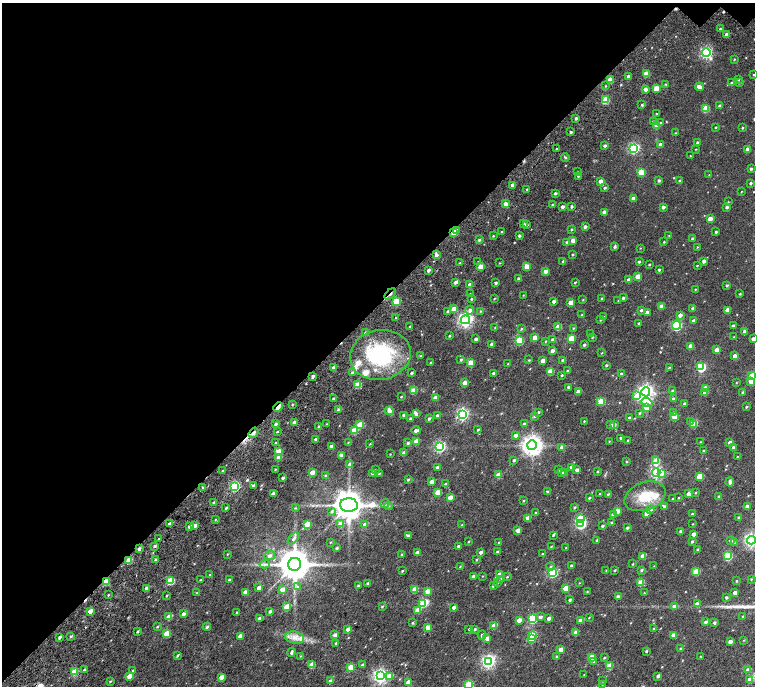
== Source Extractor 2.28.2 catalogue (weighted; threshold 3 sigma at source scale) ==
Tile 2 of 4 x 4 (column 2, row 1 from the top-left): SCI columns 1684-3188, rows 4588-5955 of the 6374 x 6374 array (HDU 1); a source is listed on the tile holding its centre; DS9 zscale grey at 2 x 2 block average (1 PNG px = mean of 2 x 2 image px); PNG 757 x 688 px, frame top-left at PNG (2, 3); each listed source drawn as its Kron ellipse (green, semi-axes under 4 px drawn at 4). Shown black and unused: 45% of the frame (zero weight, under 4 of 7 exposures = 11% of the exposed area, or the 3 px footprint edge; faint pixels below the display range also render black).
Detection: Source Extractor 2.28.2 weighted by HDU 2 'WHT'; one run over the whole footprint, this tile lists its part. Background 0.0185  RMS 0.0056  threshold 0.0229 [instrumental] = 3 sigma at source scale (4.09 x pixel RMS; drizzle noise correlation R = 1.36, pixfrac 0.8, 0.0396/0.0396 arcsec/px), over >= 5 px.
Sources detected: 558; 1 inside a brighter object's white glare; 6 cosmic-ray / hot-pixel residue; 1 long thin detection or spike segment (spike, bleed or trail) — neither listed nor drawn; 10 inside a brighter listed object's ellipse — not listed separately; of the other 540, all 500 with FLUX_AUTO >= 0.569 (the completeness limit of this list) listed and drawn (40 fainter detections not listed), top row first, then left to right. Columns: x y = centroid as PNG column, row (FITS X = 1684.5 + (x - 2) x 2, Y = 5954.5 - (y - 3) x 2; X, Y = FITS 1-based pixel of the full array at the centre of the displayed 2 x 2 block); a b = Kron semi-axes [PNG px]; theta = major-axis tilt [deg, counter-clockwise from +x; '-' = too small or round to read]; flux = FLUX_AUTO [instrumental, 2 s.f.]
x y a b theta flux
720 29 3 2 - 1.7
726 35 3 2 - 8.9
706 52 4 4 - 190
734 59 2 2 - 0.88
646 74 3 3 - 16
753 74 2 2 - 0.7
628 76 3 2 - 5.7
610 80 3 3 - 15
738 80 2 2 - 0.79
731 83 3 2 - 1.8
739 83 3 2 - 1
666 84 3 2 - 1
606 86 2 2 - 0.78
699 87 4 3 - 6.9
656 88 3 3 - 21
645 89 3 2 - 5.2
606 100 3 3 - 34
642 105 3 2 - 1.4
720 106 3 3 - 3.1
706 108 3 3 - 27
656 114 2 2 - 0.91
576 118 3 2 - 2.1
653 121 3 3 - 2
660 123 3 3 - 2.1
656 125 3 3 - 12
716 127 2 2 - 0.97
742 128 2 2 - 1.3
571 132 2 2 - 1.8
675 133 3 2 - 0.74
697 143 3 2 - 2.9
660 144 3 3 - 4.4
605 145 3 2 - 2.5
634 148 4 4 - 150
556 149 2 2 - 1.2
696 149 2 2 - 0.7
747 149 3 3 - 8.3
690 156 3 2 - 0.57
565 157 4 3 - 1.5
751 169 3 2 - 1.8
577 172 3 2 - 0.7
641 172 3 3 - 32
709 175 3 2 - 0.7
578 176 2 2 - 1.6
659 180 3 2 - 2
601 181 3 3 - 7.3
680 181 3 2 - 2.4
750 183 2 2 - 2
512 185 2 2 - 4.2
605 188 3 2 - 1.6
527 189 2 2 - 0.91
741 191 2 2 - 0.58
555 193 3 2 - 2.3
633 198 3 3 - 7.3
728 202 3 2 - 0.7
505 204 3 3 - 11
553 204 3 2 - 1.3
572 206 3 2 - 2
562 207 2 2 - 3.7
663 207 3 2 - 4.1
727 207 2 2 - 2.7
604 212 3 2 - 5.6
710 219 3 3 - 11
524 223 3 2 - 0.78
526 224 3 3 - 3
585 227 3 3 - 3.7
571 229 3 2 - 1.3
457 230 3 3 - 2.7
454 232 3 2 - 28
502 232 3 2 - 0.61
716 232 3 2 - 1.6
493 236 3 2 - 0.81
519 236 2 2 - 2.3
669 236 3 2 - 0.63
693 239 2 2 - 3.1
479 240 3 2 - 2
573 241 3 3 - 7.8
567 242 3 3 - 2.4
664 242 2 2 - 0.95
615 247 3 3 - 2.1
697 247 3 2 - 0.79
640 248 2 2 - 0.66
572 254 2 2 - 1.1
436 255 3 2 - 5.1
563 261 3 2 - 1.7
704 261 3 3 - 4.6
478 262 3 2 - 0.8
639 262 2 2 - 1.7
460 263 2 2 - 1.9
500 263 3 2 - 0.65
649 264 2 2 - 1.1
697 265 3 2 - 0.79
480 267 3 3 - 18
527 267 3 3 - 15
428 270 4 2 - 2.3
659 270 3 2 - 1.7
546 271 3 3 - 7.6
638 277 3 3 - 17
519 279 3 2 - 2.5
629 280 3 2 - 5.3
455 282 3 3 - 2.5
575 282 3 2 - 1.1
496 283 3 2 - 1.9
470 285 3 2 - 9
727 285 3 2 - 1.7
695 289 3 2 - 0.82
390 294 7 2 46 4.7
470 294 2 2 - 0.96
740 294 2 2 - 1.1
523 295 2 2 - 0.72
494 298 3 2 - 0.8
602 298 3 2 - 1.2
623 298 3 3 - 2.4
471 299 2 2 - 1.2
583 300 3 2 - 0.73
396 301 3 3 - 42
554 301 3 2 - 4.1
618 301 3 2 - 0.58
570 303 3 3 - 13
662 306 3 3 - 8
693 308 3 2 - 3.4
454 309 3 3 - 9.7
470 310 4 3 - 4.7
641 310 3 2 - 2.5
728 310 3 3 - 13
448 311 3 2 - 2
480 311 3 3 - 0.95
647 312 3 2 - 2.7
582 315 3 3 - 1
680 315 3 3 - 5.4
396 317 2 2 - 0.89
604 317 3 2 - 0.96
601 319 3 2 - 1.4
465 320 4 4 - 330
693 321 3 2 - 3.5
639 323 2 2 - 2.1
676 325 4 3 - 110
733 326 2 2 - 1.8
410 327 2 2 - 2.5
495 327 3 2 - 0.66
558 327 3 3 - 16
573 328 3 2 - 0.99
521 329 3 2 - 1.2
745 331 3 2 - 3.7
366 333 3 2 - 4.1
590 334 2 2 - 0.73
449 336 3 2 - 1.2
535 337 3 3 - 10
592 337 3 2 - 1.2
734 337 3 2 - 0.77
571 338 3 3 - 29
476 339 2 2 - 3.4
753 339 3 3 - 4.2
519 340 3 3 - 45
553 340 3 2 - 6.3
545 341 3 2 - 0.94
492 344 3 2 - 6.7
584 345 2 2 - 2.1
690 346 3 3 - 12
717 350 3 3 - 11
552 351 3 2 - 5.7
602 353 3 2 - 0.78
380 355 31 25 11 100
421 356 3 2 - 1
735 356 3 3 - 9.7
461 360 3 3 - 1.4
529 360 3 2 - 0.9
543 360 3 3 - 8.8
563 360 2 2 - 4.1
430 363 3 3 - 1.4
471 363 3 3 - 21
508 364 3 2 - 1
606 365 2 2 - 1.5
670 367 3 2 - 0.84
701 367 4 3 - 91
334 368 3 2 - 9.2
567 370 3 2 - 1.1
550 371 3 3 - 19
352 373 3 3 - 3.2
411 373 3 2 - 1.8
494 373 2 2 - 3.2
621 374 3 3 - 1.9
562 375 3 2 - 1.2
313 376 3 2 - 3.4
751 376 4 3 - 5.1
751 381 4 3 - 11
465 383 3 3 - 15
736 383 2 2 - 0.67
358 385 3 3 - 20
568 387 3 2 - 2.1
705 388 3 3 - 13
413 391 3 3 - 21
672 391 3 3 - 2.3
578 392 3 3 - 11
646 392 4 4 - 380
743 392 3 2 - 1.7
705 393 3 3 - 6
637 396 4 3 - 23
401 397 2 2 - 0.89
334 398 2 2 - 2.5
435 398 3 2 - 8.3
673 399 3 3 - 2.7
601 401 3 3 - 38
647 402 5 4 - 29
292 404 3 2 - 1
684 404 3 2 - 3
278 407 5 2 - 19
647 407 3 3 - 17
746 407 2 2 - 1.5
339 410 3 2 - 4.4
389 411 4 3 - 7.2
538 412 3 2 - 1.5
640 413 3 2 - 1.3
674 413 3 3 - 3.2
416 414 4 3 - 2.1
463 414 4 4 - 210
404 415 2 2 - 3.3
437 416 3 3 - 4.3
534 416 3 3 - 1.7
674 417 3 3 - 28
429 418 3 2 - 2.3
629 418 2 2 - 1.6
410 419 3 3 - 2.1
584 421 2 2 - 0.82
294 422 3 2 - 4.2
690 422 4 3 - 2.7
276 424 3 2 - 2.6
327 424 3 2 - 0.98
524 424 3 3 - 2.5
693 424 3 3 - 17
360 425 3 3 - 25
611 425 3 3 - 3.8
614 425 3 2 - 3
319 427 3 3 - 1.8
416 430 4 2 - 6
478 430 2 2 - 1.3
354 431 4 3 - 23
277 432 3 2 - 0.82
253 433 6 3 55 3.2
515 435 3 3 - 5.1
621 438 2 2 - 2.1
316 439 2 2 - 5.2
628 440 3 3 - 1.3
416 441 3 3 - 15
609 441 2 2 - 0.71
700 442 3 2 - 0.74
275 443 3 2 - 1.1
348 443 3 2 - 0.77
408 443 3 3 - 2.5
730 443 3 3 - 8.3
370 444 3 2 - 0.71
532 445 5 5 - 750
331 446 3 2 - 3.6
440 447 4 4 - 170
562 447 3 3 - 7.4
733 447 3 3 - 1.9
703 451 2 2 - 1.3
279 452 3 3 - 25
404 453 3 3 - 5.2
390 454 2 2 - 0.62
341 455 3 3 - 5.4
737 457 3 2 - 0.65
279 458 3 3 - 10
514 460 3 3 - 1.8
626 461 3 3 - 0.91
656 461 3 3 - 26
350 464 3 3 - 6.4
437 467 3 2 - 3.1
572 467 3 2 - 6.4
275 469 2 2 - 0.8
376 469 3 2 - 0.9
559 470 3 3 - 1.4
577 470 3 3 - 4.3
222 471 3 2 - 1.2
598 471 3 2 - 1.1
565 472 3 3 - 2.7
656 472 4 3 - 190
312 473 3 3 - 14
373 473 3 2 - 3.9
379 473 2 2 - 0.93
562 473 3 3 - 2
661 473 3 3 - 17
498 475 3 3 - 14
326 476 3 3 - 1.9
699 476 4 3 - 22
283 478 3 2 - 2.7
408 480 3 3 - 1.5
431 482 3 2 - 7.1
730 482 4 3 - 4.2
445 484 3 2 - 1.2
253 485 3 3 - 1.5
234 486 4 3 - 130
203 487 3 2 - 1.2
438 492 3 3 - 20
548 492 3 3 - 1.9
273 493 3 2 - 5
696 493 3 2 - 0.75
600 494 3 2 - 1.2
608 494 3 2 - 1.2
689 494 3 3 - 14
645 496 21 14 20 31
450 497 3 3 - 11
719 497 3 2 - 3
589 498 3 2 - 1.3
679 498 3 2 - 0.7
672 499 2 2 - 0.92
523 501 2 2 - 1
214 502 3 3 - 1.6
385 504 5 4 - 2.4
349 505 9 6 -2 2100
388 506 4 2 - 1.2
664 506 4 3 - 1.8
747 506 3 2 - 4.4
575 507 3 3 - 1.2
226 508 3 2 - 1.5
296 508 3 3 - 0.75
651 509 3 3 - 4.3
332 511 3 3 - 1.8
617 511 3 3 - 20
536 513 2 2 - 1.1
646 513 3 2 - 8.6
613 514 3 3 - 3.8
692 514 2 2 - 1.5
528 518 3 3 - 12
580 518 3 3 - 34
739 518 3 2 - 1.8
216 519 3 2 - 0.64
612 523 2 2 - 1.5
170 524 3 2 - 5.9
307 524 3 3 - 23
341 524 3 3 - 10
581 524 4 4 - 110
693 524 2 2 - 0.66
195 525 3 2 - 4.9
365 525 3 2 - 6.3
462 525 3 2 - 0.76
189 526 3 2 - 4.4
602 526 3 2 - 2
627 528 3 2 - 2.1
518 530 3 2 - 9.1
681 531 2 2 - 3.8
693 534 3 2 - 7
408 535 3 3 - 2.1
553 535 3 2 - 1.4
293 538 7 3 46 2.7
159 539 3 2 - 1.2
597 540 2 2 - 1.3
731 540 3 3 - 4.3
751 540 4 4 - 280
469 541 3 2 - 0.86
330 542 2 2 - 0.57
499 542 3 2 - 1.1
692 542 3 2 - 1.6
734 543 4 3 - 1.5
155 546 3 3 - 2
458 546 3 2 - 2.8
551 547 3 2 - 0.88
337 548 3 2 - 1.5
566 548 3 2 - 0.76
139 549 3 2 - 4.3
697 549 3 3 - 1.2
481 552 3 2 - 3.3
497 552 2 2 - 1.8
417 553 3 2 - 7.5
227 554 3 3 - 0.73
402 554 3 3 - 1.3
543 554 3 2 - 2
270 556 5 4 - 3.3
643 556 3 3 - 15
728 556 3 3 - 52
155 559 3 3 - 1.2
129 560 3 3 - 21
476 560 3 2 - 0.79
265 564 5 3 - 2.2
295 564 6 6 - 2600
633 564 3 2 - 0.86
460 566 3 2 - 0.71
551 566 4 3 - 1.4
571 566 2 2 - 1.4
654 566 3 2 - 0.76
606 570 2 2 - 0.6
615 570 3 2 - 1.2
641 570 3 2 - 1.8
402 571 3 2 - 1.1
696 572 3 3 - 32
553 573 4 3 - 100
210 575 3 3 - 1.1
499 575 3 3 - 9.4
483 576 3 2 - 0.63
473 577 3 2 - 5.2
507 577 3 2 - 0.88
229 579 3 2 - 1.1
501 579 4 3 - 1.7
751 579 3 2 - 0.77
170 580 3 3 - 40
200 580 3 2 - 1.2
106 581 3 3 - 32
736 581 2 2 - 1
498 582 3 3 - 1.2
641 582 3 3 - 22
368 583 3 3 - 1.7
579 583 2 2 - 0.58
297 586 4 4 - 1.9
358 586 3 2 - 2.2
493 586 4 3 - 1.7
146 588 3 2 - 5
259 588 3 2 - 6.3
566 588 3 3 - 22
415 589 3 3 - 18
282 590 3 3 - 9.5
428 591 3 3 - 15
245 592 3 2 - 7.3
587 592 3 2 - 0.68
197 593 3 2 - 0.93
644 593 2 2 - 0.62
735 593 3 2 - 6.7
108 595 2 2 - 0.8
166 596 2 2 - 0.94
618 597 3 2 - 5.4
726 597 2 2 - 2
570 600 3 2 - 1.8
423 603 3 3 - 32
697 604 3 3 - 6.3
382 606 3 2 - 1.2
674 606 3 3 - 8.4
287 607 3 3 - 17
454 607 3 2 - 5
418 610 3 3 - 15
90 611 3 2 - 11
270 611 3 2 - 2.1
237 612 4 2 - 1.3
183 614 3 3 - 4.9
743 616 2 2 - 0.86
169 617 3 3 - 16
540 617 3 3 - 3.1
589 617 3 2 - 0.78
549 618 3 2 - 5
260 619 3 2 - 6.7
532 619 3 3 - 73
519 620 3 3 - 9.8
581 621 3 3 - 12
706 622 3 2 - 3.6
412 623 3 3 - 1.2
714 623 2 2 - 2.2
494 626 3 3 - 15
157 627 3 2 - 0.9
207 627 4 3 - 1.9
428 628 3 3 - 16
654 628 3 2 - 1.3
348 629 3 3 - 4.5
469 629 2 2 - 1.2
475 629 3 2 - 1.7
138 631 3 2 - 1.7
167 633 3 3 - 24
576 633 3 3 - 9.6
335 635 3 2 - 5.8
482 635 5 3 - 2.1
532 635 3 3 - 52
673 635 3 3 - 8.4
71 636 3 3 - 1.4
240 636 3 2 - 7.3
59 637 3 2 - 2.5
295 638 9 6 -11 7.7
487 639 3 2 - 7.9
531 639 3 3 - 29
744 640 3 2 - 0.71
730 642 3 3 - 4.1
336 643 3 2 - 1.9
681 649 3 2 - 2.5
561 650 3 3 - 11
646 651 2 2 - 1.4
291 652 4 2 - 2.5
177 656 4 2 - 1.5
301 656 3 2 - 0.77
557 656 3 3 - 1.2
701 656 2 2 - 0.66
592 657 3 3 - 22
604 658 3 2 - 1.2
488 661 4 4 - 270
594 662 3 3 - 1.3
312 665 3 3 - 20
362 665 4 3 - 1.6
609 666 3 3 - 18
351 667 3 3 - 26
84 670 3 2 - 2.7
133 670 4 3 - 2.1
748 670 3 3 - 4.8
74 672 3 3 - 27
584 675 3 2 - 0.61
129 676 4 3 - 11
380 676 4 4 - 320
390 676 4 3 - 12
658 676 3 2 - 2.2
221 677 3 2 - 13
750 680 3 3 - 10
110 681 3 3 - 0.94
331 681 3 3 - 6
603 681 3 2 - 0.63
408 682 3 3 - 12
469 684 3 3 - 40
602 684 3 3 - 0.69
Overlapping masked pixels (flux is a lower limit): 5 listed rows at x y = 454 232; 390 294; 278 407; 253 433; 106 581
Isophote crosses this tile's border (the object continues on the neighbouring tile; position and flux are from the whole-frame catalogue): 5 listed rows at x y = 753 74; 753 339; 751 381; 751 540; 469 684